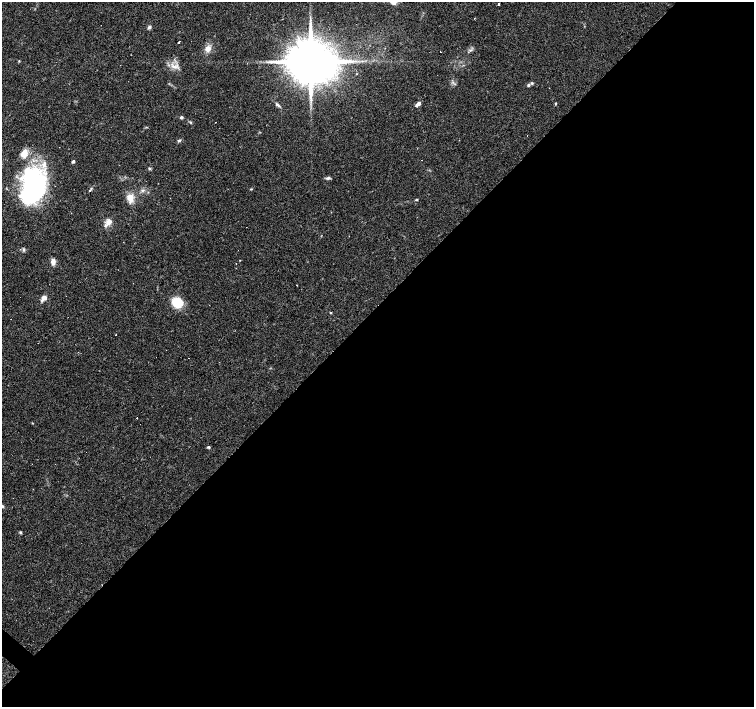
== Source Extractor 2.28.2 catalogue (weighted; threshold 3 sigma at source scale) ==
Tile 12 of 4 x 4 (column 4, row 3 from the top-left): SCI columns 4512-6015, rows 1569-2977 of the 6017 x 6019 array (HDU 1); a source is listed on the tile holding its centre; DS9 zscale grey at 2 x 2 block average (1 PNG px = mean of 2 x 2 image px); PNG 756 x 709 px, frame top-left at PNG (2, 2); no overlay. Shown black and unused: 57% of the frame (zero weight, under 2 of 3 exposures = <1% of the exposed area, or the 3 px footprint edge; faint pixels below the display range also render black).
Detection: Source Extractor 2.28.2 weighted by HDU 2 'WHT'; one run over the whole footprint, this tile lists its part. Background 0.0781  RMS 0.006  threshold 0.027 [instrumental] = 3 sigma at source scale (4.5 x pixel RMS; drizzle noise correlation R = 1.50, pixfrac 1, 0.0396/0.0396 arcsec/px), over >= 5 px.
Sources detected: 51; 3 inside a brighter object's white glare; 6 cosmic-ray / hot-pixel residue — not listed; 5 inside a brighter listed object's ellipse — not listed separately; the other 37 listed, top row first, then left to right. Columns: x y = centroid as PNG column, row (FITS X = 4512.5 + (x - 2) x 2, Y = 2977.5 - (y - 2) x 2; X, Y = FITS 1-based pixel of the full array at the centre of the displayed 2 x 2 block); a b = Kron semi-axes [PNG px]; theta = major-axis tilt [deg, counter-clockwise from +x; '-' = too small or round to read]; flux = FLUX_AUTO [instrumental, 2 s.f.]
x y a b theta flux
498 4 2 2 - 5.9
149 27 5 4 - 3
179 42 2 2 - 12
208 49 7 7 - 8.5
19 61 3 2 - 0.95
311 62 12 9 32 10000
174 67 7 3 -9 4.9
528 85 4 3 - 2.1
419 103 3 3 - 8.3
556 103 4 2 - 1
278 105 8 3 -39 3.1
416 106 3 2 - 2.1
181 117 4 3 - 2.5
190 122 3 3 - 1.4
179 141 5 3 - 2.2
421 160 2 2 - 0.43
73 161 3 2 - 3.5
149 169 4 4 - 1.7
328 178 6 4 17 3
36 183 43 21 -75 180
251 189 4 2 - 0.92
89 191 2 2 - 1.9
130 198 12 7 -86 13
417 199 3 2 - 1.2
109 222 9 7 43 8.5
24 249 5 3 - 1.9
240 260 3 2 - 0.57
53 262 8 5 90 5.9
236 264 2 2 - 0.87
42 299 7 4 61 4.4
178 303 9 7 -32 40
331 313 3 2 - 1
189 358 2 2 - 0.89
137 418 2 2 - 3.3
208 447 4 3 - 1.5
2 506 5 3 - 1.9
21 532 4 3 - 1.5
Isophote crosses this tile's border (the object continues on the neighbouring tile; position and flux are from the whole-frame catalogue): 1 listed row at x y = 2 506
Diffuse or blended objects may show on this block-average render without a row.